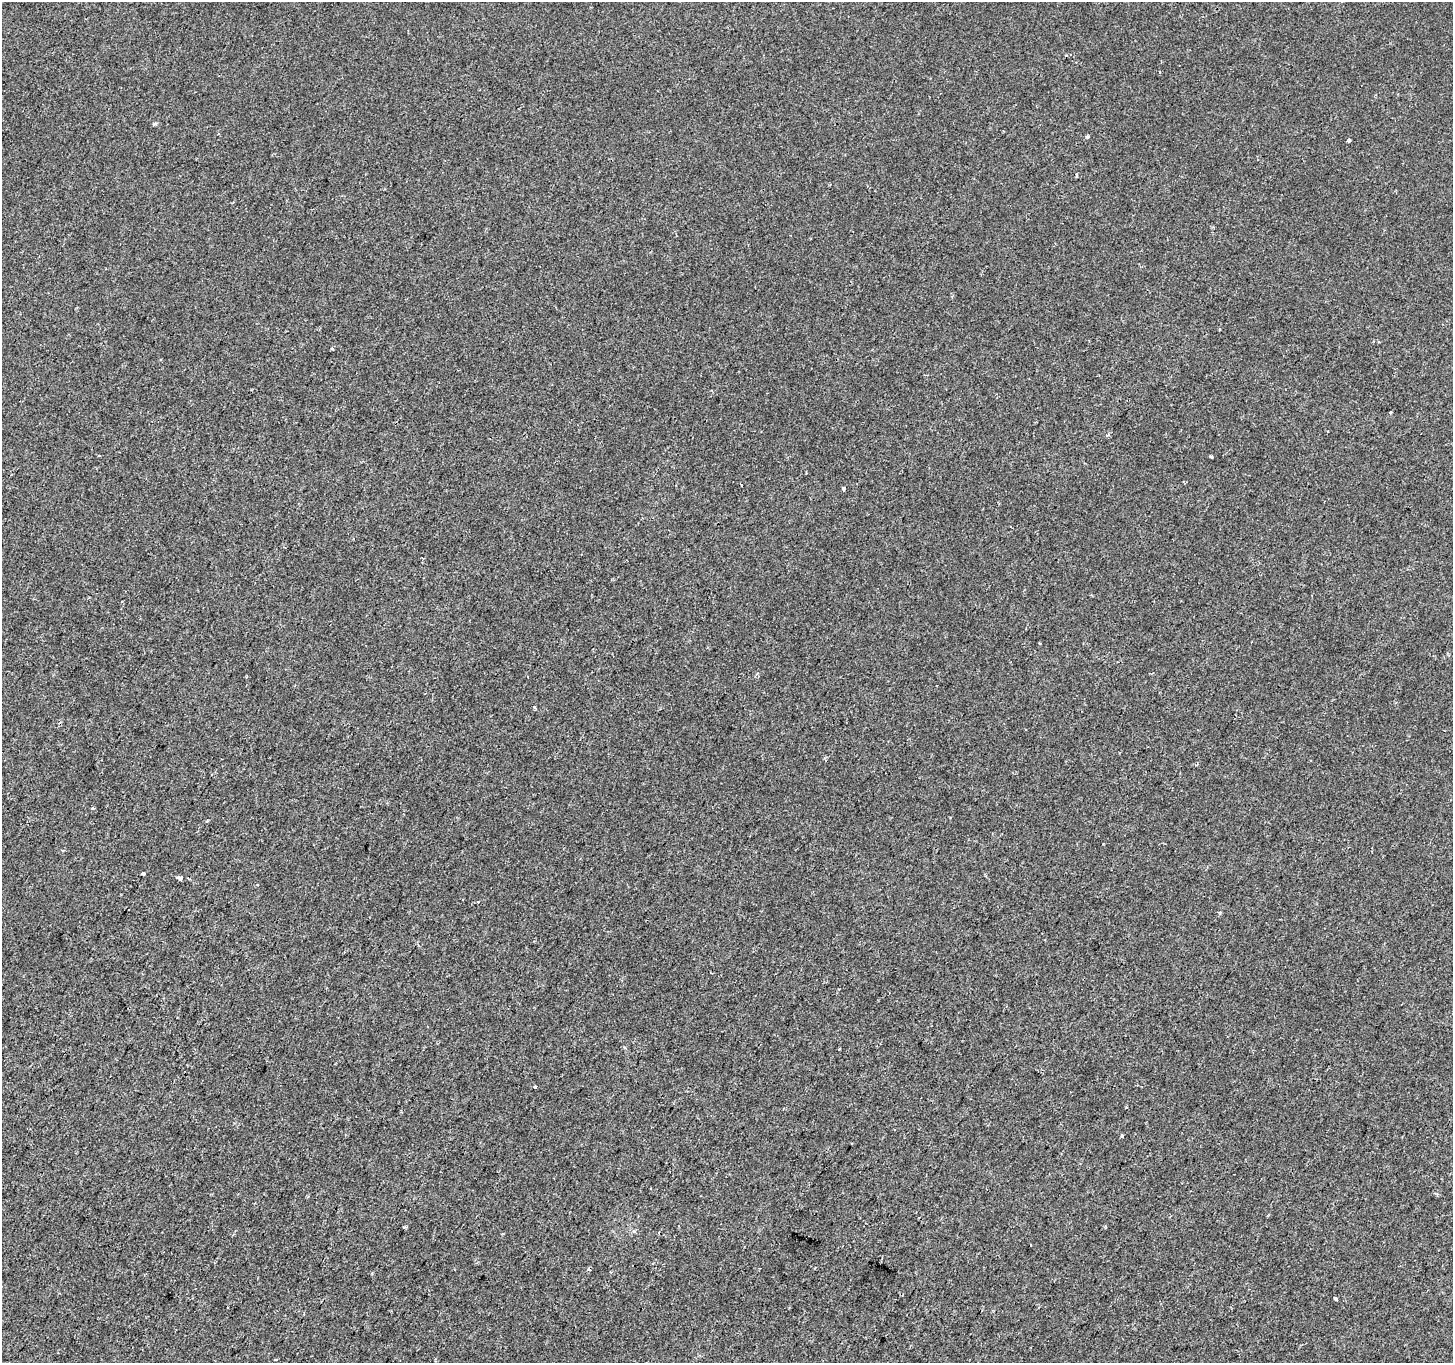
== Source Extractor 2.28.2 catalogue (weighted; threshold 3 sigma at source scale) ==
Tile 7 of 4 x 4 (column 3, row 2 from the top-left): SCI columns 2913-4363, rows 2985-4345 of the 5815 x 5902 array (HDU 1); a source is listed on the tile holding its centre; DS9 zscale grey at full resolution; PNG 1455 x 1365 px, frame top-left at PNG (2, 2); no overlay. Shown black and unused: <1% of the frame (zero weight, under 2 of 3 exposures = <1% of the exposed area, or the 3 px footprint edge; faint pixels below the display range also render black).
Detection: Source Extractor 2.28.2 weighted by HDU 2 'WHT'; one run over the whole footprint, this tile lists its part. Background 2.39e-05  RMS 0.0027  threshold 0.0123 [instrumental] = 3 sigma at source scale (4.5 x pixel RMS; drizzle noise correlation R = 1.50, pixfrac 1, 0.0396/0.0396 arcsec/px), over >= 5 px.
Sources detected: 22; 4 cosmic-ray / hot-pixel residue — not listed; the other 18 listed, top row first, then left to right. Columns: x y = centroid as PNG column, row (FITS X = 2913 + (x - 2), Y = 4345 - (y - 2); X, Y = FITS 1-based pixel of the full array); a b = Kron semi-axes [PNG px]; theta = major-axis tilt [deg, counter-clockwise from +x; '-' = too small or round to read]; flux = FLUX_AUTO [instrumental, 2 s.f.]
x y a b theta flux
1087 137 4 3 - 0.41
1349 141 4 3 - 1.6
1077 175 4 3 - 0.3
332 348 3 3 - 0.49
1390 412 3 2 - 0.32
1328 431 2 2 - 0.23
1108 434 5 3 - 0.35
99 455 3 3 - 0.24
1211 457 3 2 - 0.38
844 488 3 3 - 0.93
1039 643 4 2 - 0.22
207 821 4 3 - 0.29
143 873 3 3 - 0.81
179 878 5 3 - 1
478 902 3 2 - 0.59
535 1087 4 3 - 2.4
1122 1136 3 3 - 0.37
1336 1299 4 3 - 1.2